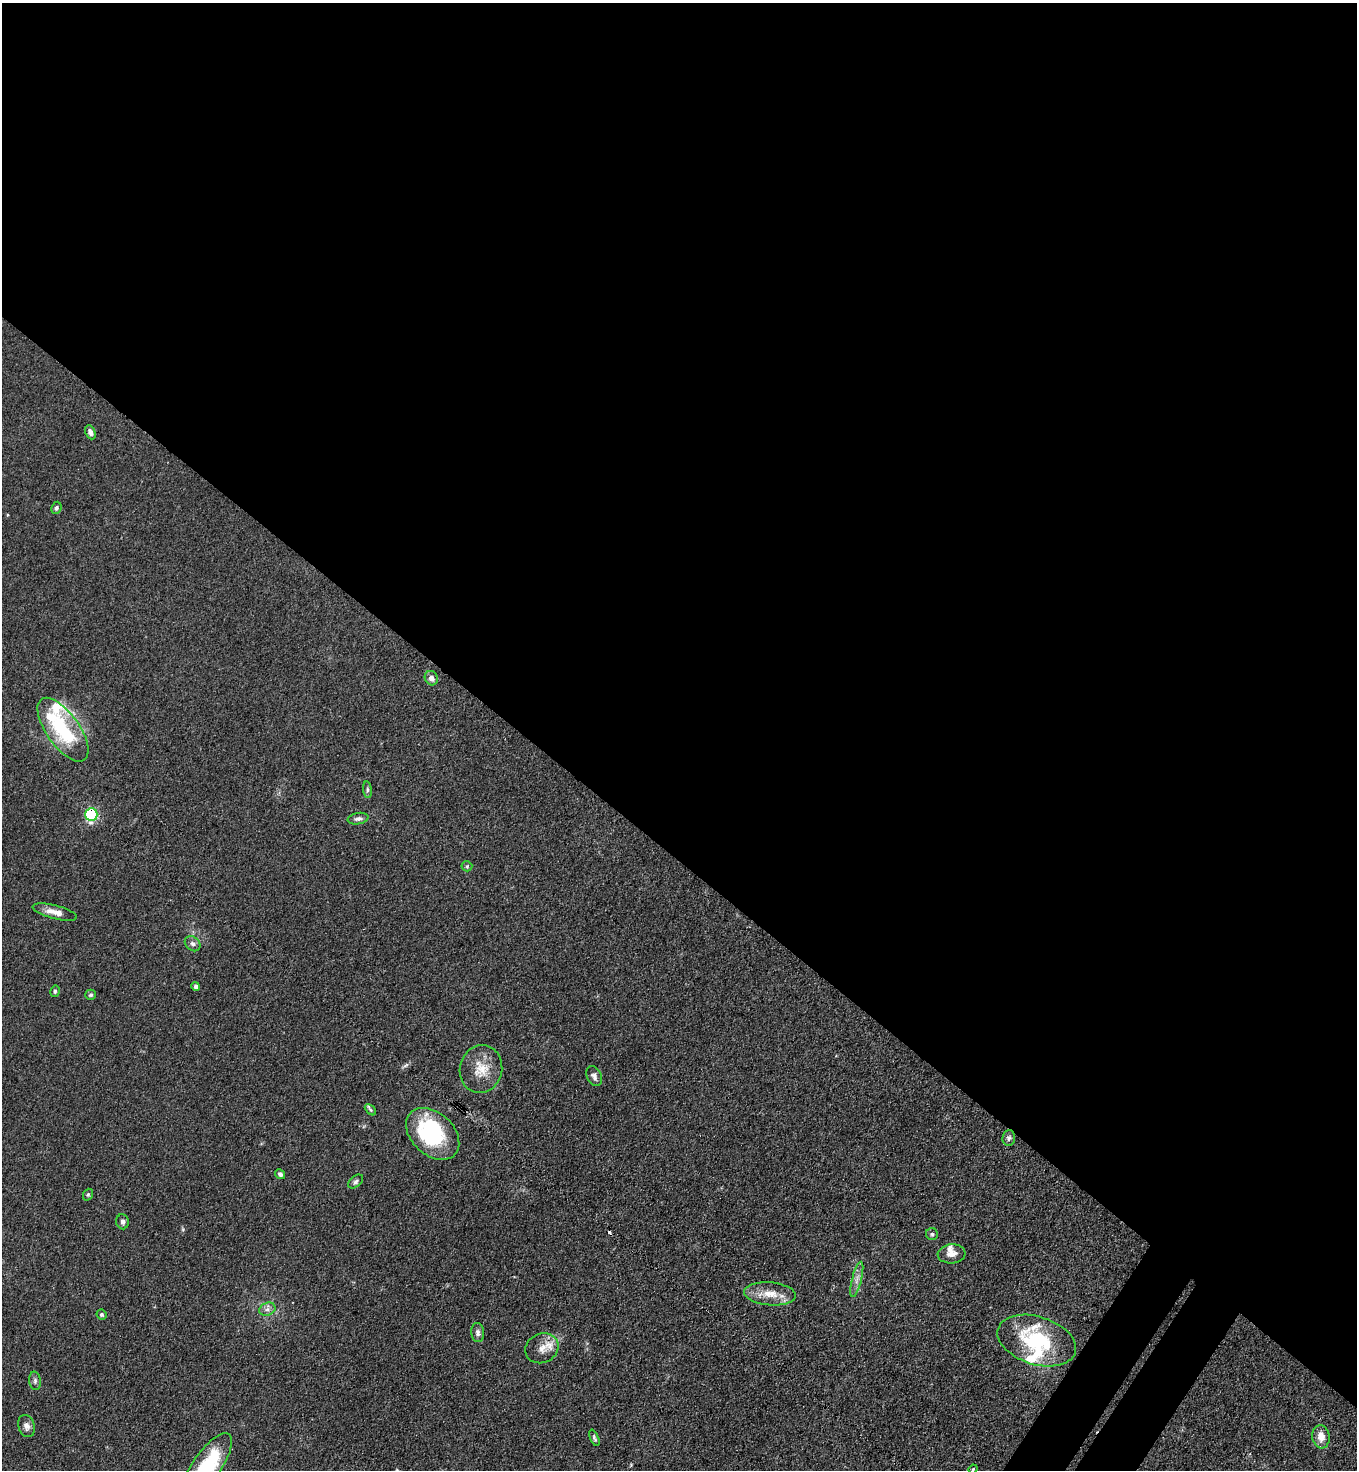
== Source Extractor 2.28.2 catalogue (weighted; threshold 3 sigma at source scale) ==
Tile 3 of 4 x 4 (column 3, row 1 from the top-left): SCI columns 2912-4266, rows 4440-5907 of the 5963 x 5945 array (HDU 1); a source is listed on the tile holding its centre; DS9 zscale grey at full resolution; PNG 1359 x 1472 px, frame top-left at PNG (2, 3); each listed source drawn as its Kron ellipse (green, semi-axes under 4 px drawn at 4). Shown black and unused: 60% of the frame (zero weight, under 3 of 4 exposures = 5% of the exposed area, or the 3 px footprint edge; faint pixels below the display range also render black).
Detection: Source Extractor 2.28.2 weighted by HDU 2 'WHT'; one run over the whole footprint, this tile lists its part. Background 0.104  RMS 0.0074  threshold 0.0334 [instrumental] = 3 sigma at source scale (4.5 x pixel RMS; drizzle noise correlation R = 1.50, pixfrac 1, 0.05/0.05 arcsec/px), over >= 5 px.
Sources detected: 44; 1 inside a brighter object's white glare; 1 cosmic-ray / hot-pixel residue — neither listed nor drawn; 5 inside a brighter listed object's ellipse — not listed separately; the other 37 listed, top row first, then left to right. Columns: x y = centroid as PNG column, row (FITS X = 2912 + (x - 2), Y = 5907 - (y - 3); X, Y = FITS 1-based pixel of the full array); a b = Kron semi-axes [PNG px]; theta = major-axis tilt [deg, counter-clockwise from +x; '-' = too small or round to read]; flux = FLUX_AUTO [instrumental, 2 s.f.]
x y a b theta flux
90 432 7 5 -65 2.8
56 508 6 5 - 1.7
431 678 7 6 - 4
63 730 37 16 -55 55
367 790 8 4 -83 1.5
91 814 6 6 - 82
358 819 10 5 10 2.4
467 866 5 5 - 1.1
55 912 23 6 -14 7.1
193 944 8 6 -43 2.3
196 986 4 4 - 2.6
55 991 6 4 77 1.2
91 995 5 5 - 1.4
481 1069 24 21 77 16
594 1076 10 7 -66 2.9
370 1110 6 4 -45 1.1
433 1134 30 21 -43 68
1009 1138 8 6 85 1.9
280 1174 5 4 - 1.6
356 1182 9 5 41 1.9
88 1195 6 4 69 1.2
122 1222 7 6 - 2.1
932 1234 6 6 - 1.6
952 1254 14 9 4 5.9
857 1279 18 5 76 4.3
770 1294 26 11 -5 13
267 1309 8 6 21 2.8
101 1315 5 4 - 1.5
478 1333 9 6 -84 2.7
1037 1341 40 24 -17 53
542 1348 17 14 26 9.5
35 1381 9 6 -82 2
27 1426 11 8 -71 3.7
1321 1437 12 8 -82 7.2
594 1438 9 3 -68 1.4
207 1466 38 14 55 51
973 1469 4 4 - 0.76
Overlapping masked pixels (flux is a lower limit): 1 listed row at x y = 91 814
Isophote crosses this tile's border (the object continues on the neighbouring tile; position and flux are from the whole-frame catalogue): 1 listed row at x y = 207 1466